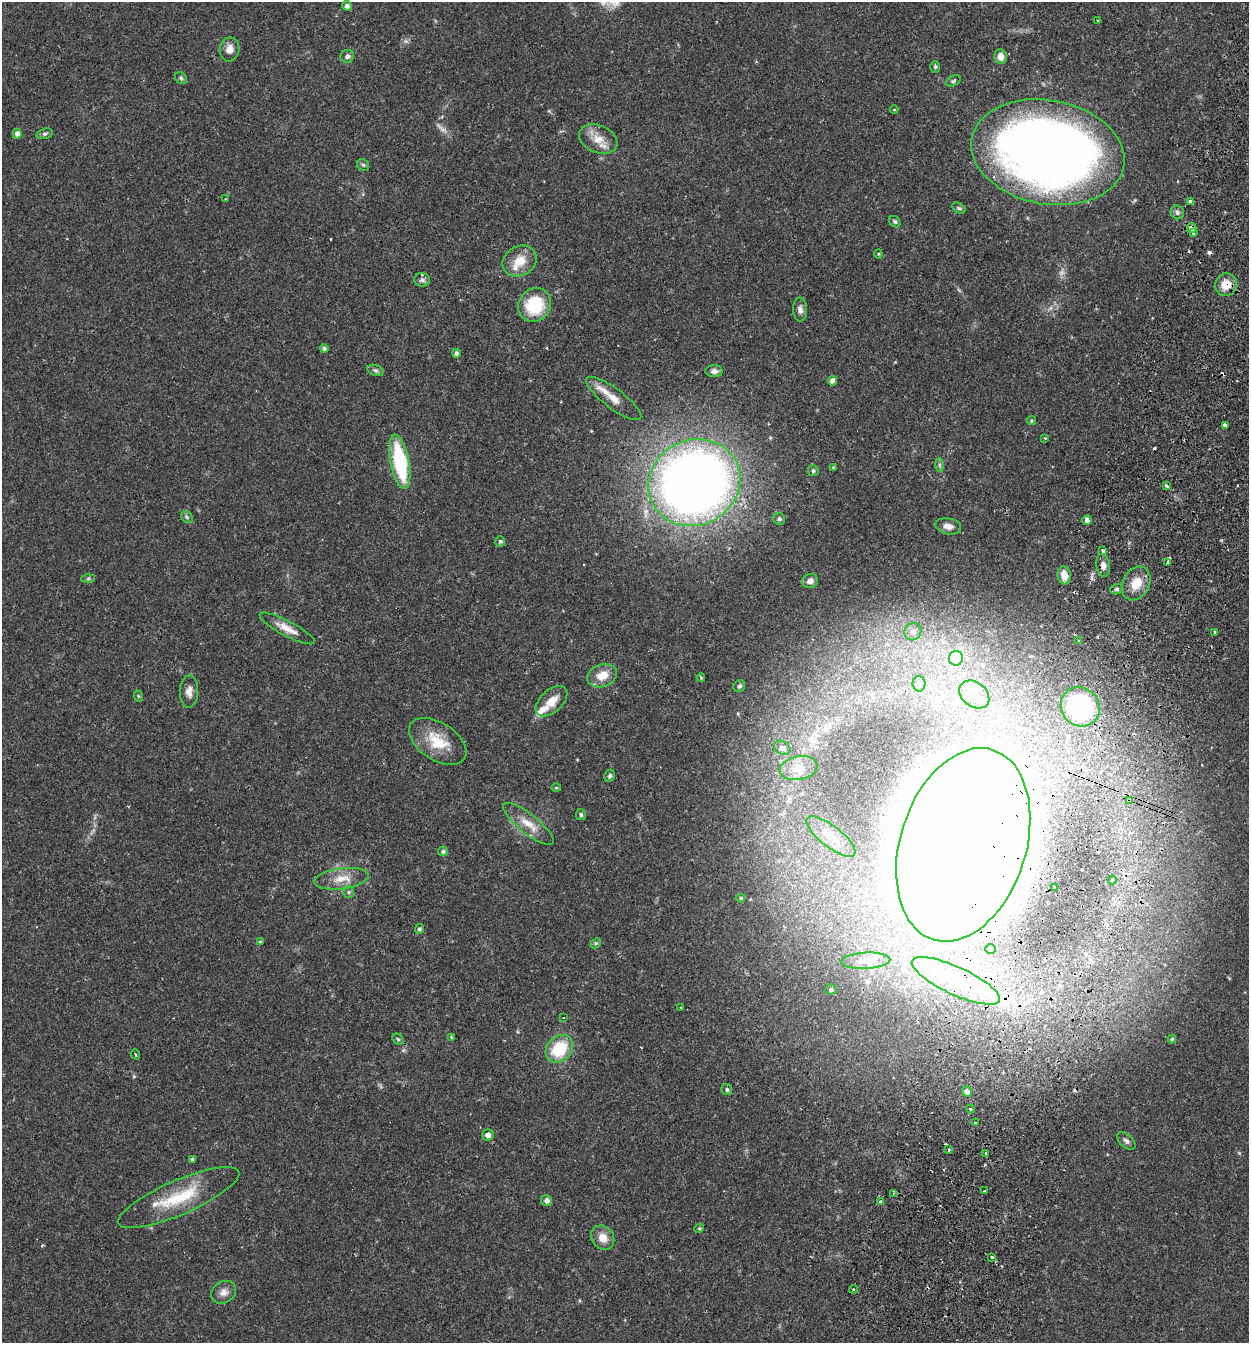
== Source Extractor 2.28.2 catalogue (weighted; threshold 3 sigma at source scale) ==
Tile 10 of 4 x 4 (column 2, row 3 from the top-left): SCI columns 1438-2684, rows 1371-2711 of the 5497 x 5417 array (HDU 1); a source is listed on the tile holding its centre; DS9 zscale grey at full resolution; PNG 1251 x 1345 px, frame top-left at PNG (2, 2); each listed source drawn as its Kron ellipse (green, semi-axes under 4 px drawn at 4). Shown black and unused: <1% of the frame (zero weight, under 2 of 3 exposures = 3% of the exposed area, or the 3 px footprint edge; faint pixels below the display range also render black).
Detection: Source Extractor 2.28.2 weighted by HDU 2 'WHT'; one run over the whole footprint, this tile lists its part. Background 0.0653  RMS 0.0051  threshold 0.023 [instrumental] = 3 sigma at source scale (4.5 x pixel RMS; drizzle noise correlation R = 1.50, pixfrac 1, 0.05/0.05 arcsec/px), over >= 5 px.
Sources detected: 148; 3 too faint to see at this stretch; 3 inside a brighter object's white glare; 19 cosmic-ray / hot-pixel residue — neither listed nor drawn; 5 inside a brighter listed object's ellipse — not listed separately; the other 118 listed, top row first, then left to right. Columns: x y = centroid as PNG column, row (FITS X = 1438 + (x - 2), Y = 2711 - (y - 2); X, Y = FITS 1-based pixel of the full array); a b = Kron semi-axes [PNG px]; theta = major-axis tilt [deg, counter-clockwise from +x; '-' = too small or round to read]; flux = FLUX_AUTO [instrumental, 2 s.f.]
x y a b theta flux
347 6 5 4 - 2.2
1098 21 3 2 - 0.46
229 49 12 9 79 3.9
347 56 7 6 - 1.8
1001 56 7 6 - 3.5
935 67 6 4 90 0.73
181 78 7 5 -46 0.94
953 81 7 5 30 0.8
894 110 4 3 - 0.43
17 133 5 4 - 2.5
45 134 8 5 16 1.1
598 139 20 13 -23 7.7
1048 152 77 52 -11 540
363 165 6 5 - 0.89
226 199 2 2 - 0.38
1190 201 4 3 - 2.2
959 208 7 5 -27 0.93
1177 212 7 6 - 1.5
895 222 6 5 - 0.85
1192 228 5 5 - 3.6
1193 233 4 3 - 0.74
878 254 4 4 - 0.52
519 261 18 14 31 9.3
422 280 8 6 -3 1.4
1226 285 11 11 - 7.5
535 305 17 15 54 24
800 310 12 7 -86 2.2
324 349 4 4 - 1.4
456 353 4 4 - 1.6
375 370 8 5 -20 1.3
714 371 8 6 1 2.2
832 381 5 4 - 3.4
614 398 33 10 -37 9
1031 421 4 4 - 0.64
1225 425 4 3 - 7.5
1045 438 4 3 - 0.58
400 462 27 9 -79 45
939 465 7 4 -89 0.92
833 468 3 3 - 0.68
813 471 5 5 - 0.98
694 483 47 42 26 590
1166 486 4 3 - 1.7
187 517 6 5 - 0.9
779 519 6 5 - 1
1087 520 4 4 - 2.1
948 526 13 8 -11 3.4
500 541 5 5 - 0.96
1103 550 3 3 - 2.2
1168 562 3 3 - 1.6
1103 565 11 6 -82 2.6
1064 575 9 6 -81 6.1
88 579 7 4 2 0.77
810 581 8 7 - 2.3
1136 583 17 13 63 9
1117 589 7 5 15 1
287 628 31 7 -27 6.2
913 632 9 8 - 3.3
1214 632 3 2 - 0.87
1079 641 3 2 - 0.49
956 658 7 7 - 42
602 676 15 11 21 7.9
701 678 4 3 - 0.68
919 684 7 6 - 1.9
739 686 6 5 - 1.1
189 691 16 9 88 3.5
974 694 16 12 -38 7.2
138 696 6 3 -72 0.59
551 701 19 11 42 6.9
1080 707 20 19 - 63
438 741 32 18 -33 16
782 748 9 6 -29 1.5
798 768 19 12 10 6.7
610 776 6 5 - 1
556 788 5 3 - 0.52
1130 800 4 3 - 4.7
581 815 5 5 - 0.97
528 824 31 9 -38 8.4
831 836 30 10 -38 8
963 845 99 63 72 6800
443 851 5 4 - 1.2
341 879 27 10 8 8.1
1112 880 4 3 - 2.5
1055 887 3 2 - 1.2
349 892 6 5 - 0.88
741 898 4 4 - 0.62
419 929 5 4 - 0.93
260 942 4 3 - 0.59
596 943 6 4 43 0.66
991 949 5 5 - 1.5
866 961 24 8 2 5.2
956 981 48 14 -25 36
831 989 5 5 - 1.3
681 1007 4 3 - 0.38
564 1017 3 2 - 0.53
451 1037 3 3 - 0.95
398 1039 6 5 - 0.75
1172 1039 4 4 - 0.68
559 1049 15 12 46 21
135 1054 5 2 - 0.52
727 1090 5 5 - 1.1
967 1091 5 4 - 2.1
970 1109 4 3 - 0.65
975 1122 3 3 - 1
488 1135 6 5 - 2.4
1126 1141 11 6 -43 1.7
949 1150 4 3 - 0.57
986 1153 3 3 - 1.9
192 1159 4 4 - 0.68
985 1191 4 2 - 0.45
893 1193 4 3 - 0.65
179 1198 66 17 23 28
546 1201 5 5 - 2.3
880 1202 3 3 - 5
699 1228 5 4 - 0.71
603 1238 13 11 -52 5.7
992 1257 3 3 - 1.7
853 1289 4 3 - 0.82
224 1292 13 10 34 3.6
Overlapping masked pixels (flux is a lower limit): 8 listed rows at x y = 1190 201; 1192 228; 1226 285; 694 483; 1064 575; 1130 800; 963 845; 956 981